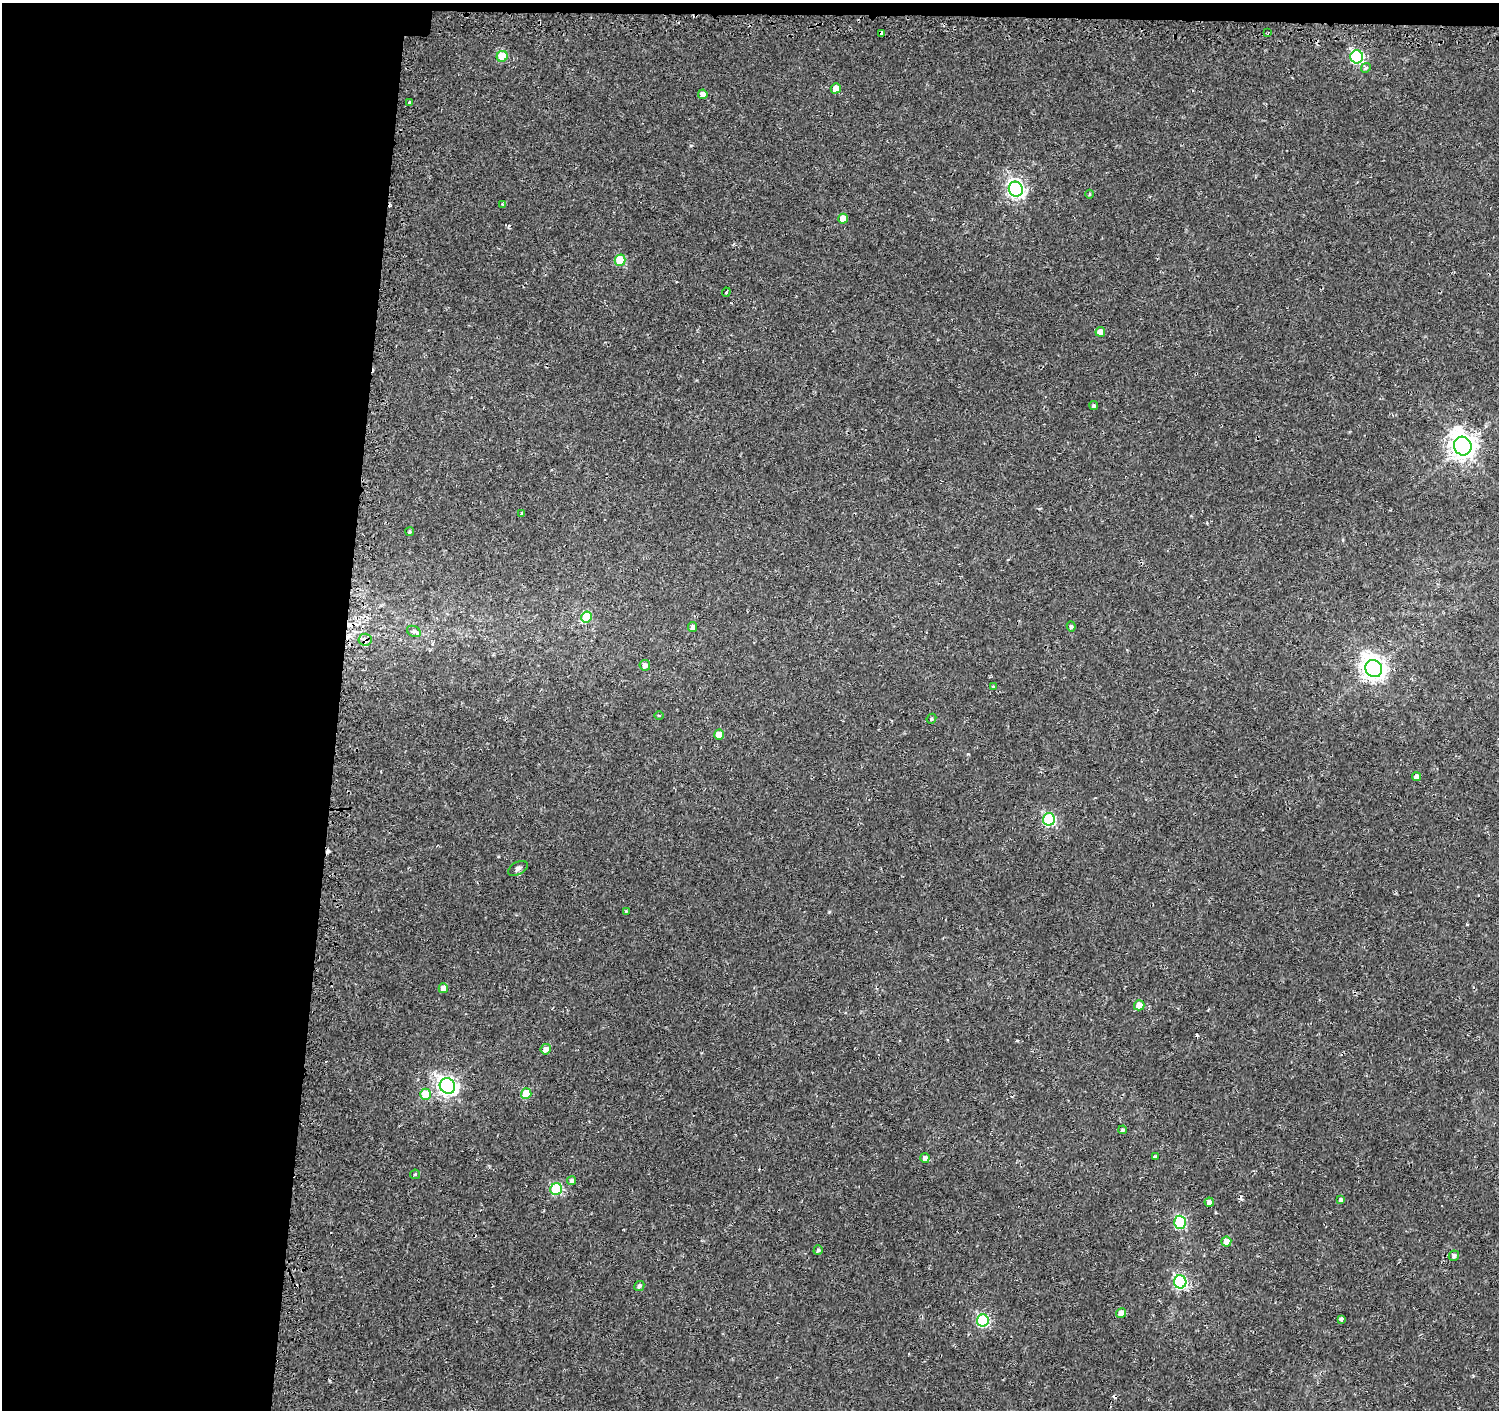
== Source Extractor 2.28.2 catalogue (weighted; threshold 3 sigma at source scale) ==
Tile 1 of 3 x 3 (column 1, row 1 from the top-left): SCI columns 24-1520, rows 3071-4478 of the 4549 x 4788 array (HDU 1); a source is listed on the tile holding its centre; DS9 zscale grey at full resolution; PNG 1501 x 1412 px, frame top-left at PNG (2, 3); each listed source drawn as its Kron ellipse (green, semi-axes under 4 px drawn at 4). Shown black and unused: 23% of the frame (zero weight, under 2 of 3 exposures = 3% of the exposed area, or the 3 px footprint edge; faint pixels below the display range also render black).
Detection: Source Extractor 2.28.2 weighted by HDU 2 'WHT'; one run over the whole footprint, this tile lists its part. Background 0.00251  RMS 0.0027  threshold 0.0121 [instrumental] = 3 sigma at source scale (4.5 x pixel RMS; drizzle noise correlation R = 1.50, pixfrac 1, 0.0396/0.0396 arcsec/px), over >= 5 px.
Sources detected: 65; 8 cosmic-ray / hot-pixel residue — neither listed nor drawn; the other 57 listed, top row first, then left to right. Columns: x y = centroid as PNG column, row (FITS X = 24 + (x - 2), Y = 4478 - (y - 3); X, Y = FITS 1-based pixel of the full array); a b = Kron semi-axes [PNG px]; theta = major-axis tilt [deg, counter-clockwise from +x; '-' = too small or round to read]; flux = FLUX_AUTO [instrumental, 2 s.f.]
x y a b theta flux
882 33 4 4 - 4.5
1268 33 2 2 - 0.24
502 56 5 5 - 9.3
1357 57 6 6 - 40
1366 68 5 4 - 0.43
836 88 5 5 - 2.9
703 94 5 4 - 1.5
410 103 3 3 - 1.2
1016 189 7 7 - 84
1090 194 4 3 - 0.26
503 204 4 3 - 0.28
843 219 5 5 - 2.9
620 260 5 5 - 10
726 292 5 3 - 0.42
1100 332 5 5 - 2.4
1094 406 4 4 - 0.45
1463 446 9 8 - 290
522 513 4 3 - 0.34
410 532 4 4 - 0.4
587 617 5 5 - 13
1071 626 5 4 - 0.5
693 627 5 4 - 0.93
414 631 7 5 -27 1.4
365 640 6 6 - 0.83
645 665 5 5 - 1.3
1374 668 9 8 - 190
993 686 4 3 - 0.33
659 715 5 3 - 0.27
931 719 5 4 - 0.4
719 735 5 5 - 3.9
1417 777 4 4 - 1.3
1049 819 6 6 - 30
518 868 11 6 27 0.84
626 911 3 3 - 0.27
443 988 5 4 - 2.2
1139 1005 5 5 - 2.7
546 1049 5 5 - 1.5
447 1086 8 7 - 120
425 1094 5 5 - 7.7
526 1094 5 5 - 11
1123 1130 4 4 - 0.42
1155 1157 4 3 - 0.6
925 1158 5 4 - 1.3
415 1174 5 4 - 0.32
572 1181 4 4 - 0.84
556 1189 6 5 - 20
1341 1200 4 4 - 0.84
1209 1202 4 4 - 0.98
1180 1222 6 6 - 23
1226 1242 5 5 - 3.6
818 1250 5 4 - 0.61
1454 1256 5 5 - 0.75
1180 1282 6 6 - 40
639 1286 5 4 - 0.67
1121 1313 5 4 - 2.5
1341 1319 3 3 - 2
983 1321 6 6 - 30
Overlapping masked pixels (flux is a lower limit): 2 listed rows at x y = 882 33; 365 640